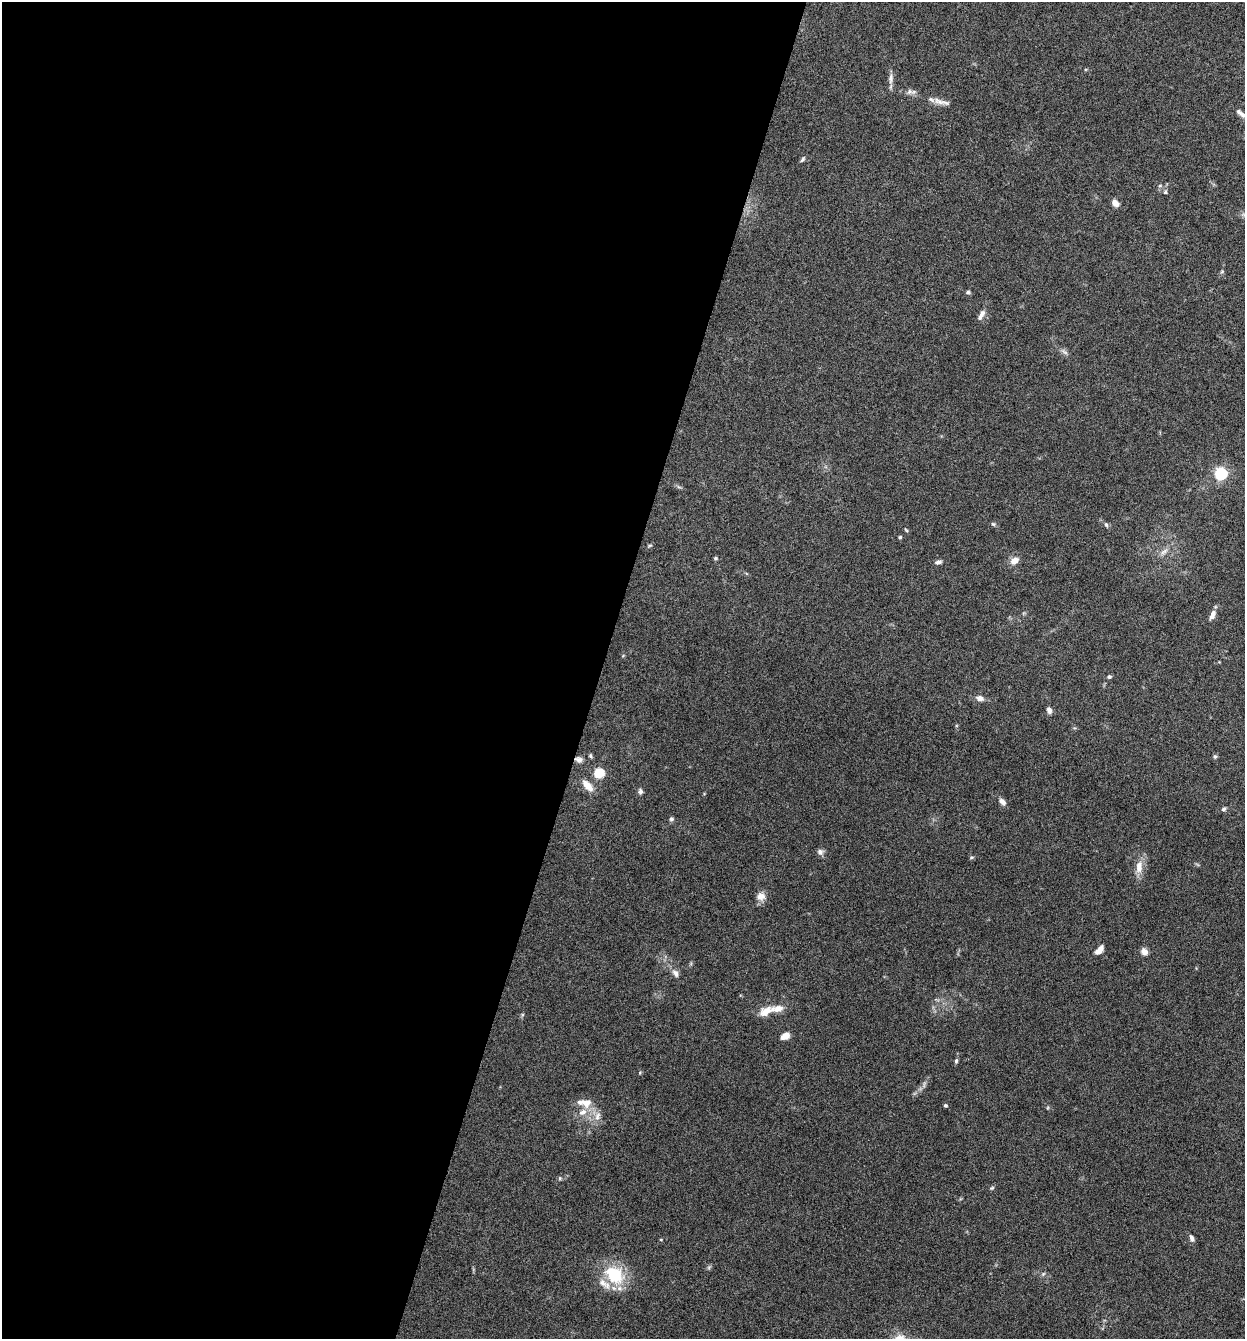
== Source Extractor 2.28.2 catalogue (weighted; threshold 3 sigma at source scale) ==
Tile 5 of 4 x 4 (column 1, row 2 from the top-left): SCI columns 130-1372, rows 2677-4013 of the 5359 x 5349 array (HDU 1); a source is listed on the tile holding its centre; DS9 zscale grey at full resolution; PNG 1247 x 1341 px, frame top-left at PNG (2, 2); no overlay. Shown black and unused: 48% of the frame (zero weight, under 4 of 8 exposures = <1% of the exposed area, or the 3 px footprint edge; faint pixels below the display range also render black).
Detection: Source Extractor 2.28.2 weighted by HDU 2 'WHT'; one run over the whole footprint, this tile lists its part. Background 0.125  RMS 0.005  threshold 0.0203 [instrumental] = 3 sigma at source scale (4.09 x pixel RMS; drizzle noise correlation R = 1.36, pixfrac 0.8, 0.05/0.05 arcsec/px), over >= 5 px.
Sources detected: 60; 2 too faint to see at this stretch — not listed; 5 inside a brighter listed object's ellipse — not listed separately; the other 53 listed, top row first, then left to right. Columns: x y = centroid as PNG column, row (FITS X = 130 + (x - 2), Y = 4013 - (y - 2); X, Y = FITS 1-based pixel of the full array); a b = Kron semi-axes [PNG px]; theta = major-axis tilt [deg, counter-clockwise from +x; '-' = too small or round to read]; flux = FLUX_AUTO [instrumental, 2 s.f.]
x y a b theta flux
891 78 13 7 87 2.3
910 91 9 8 - 1.7
941 102 26 6 -13 3.4
1242 115 10 6 -32 1.4
803 159 8 4 53 0.91
1160 186 6 4 2 0.57
1165 192 6 5 - 0.72
1115 203 9 6 -39 2.6
1244 215 10 5 0 1.6
968 292 6 4 15 0.79
981 315 15 6 60 2.3
1221 473 6 5 - 75
993 524 6 5 - 0.68
1106 525 7 5 -67 0.84
906 530 6 3 -45 0.51
900 537 4 4 - 0.62
650 545 8 3 19 0.58
1164 552 12 6 37 2.3
715 558 6 4 21 0.62
1014 561 10 7 34 3.9
938 562 8 5 16 1.4
1212 615 13 6 68 2.7
623 656 5 3 - 0.4
1109 677 5 5 - 0.82
980 698 10 7 -11 2.2
1049 710 7 6 - 1.8
591 756 6 4 -56 0.74
1215 756 6 5 - 0.74
579 759 11 7 -8 2
599 773 5 5 - 29
588 786 17 8 -48 5
640 791 7 5 87 1.3
1002 802 12 6 -44 2
1224 809 6 5 - 0.93
671 819 7 5 15 0.82
820 852 9 8 - 1.7
971 857 6 4 20 0.64
1139 867 17 9 86 5.1
761 896 11 10 - 3.6
1099 950 10 5 48 4
1144 951 8 7 - 2.6
675 973 12 7 -55 2.2
766 1011 19 11 29 5.3
785 1036 8 6 30 4.7
956 1061 6 4 81 0.85
586 1103 17 13 -8 5.7
945 1105 4 4 - 0.84
597 1116 14 7 73 3.1
560 1178 5 4 - 0.63
992 1188 6 5 - 0.65
1192 1238 9 5 -70 1.4
1043 1274 6 4 47 0.7
614 1275 26 19 -38 22
Overlapping masked pixels (flux is a lower limit): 1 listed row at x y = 579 759
Isophote crosses this tile's border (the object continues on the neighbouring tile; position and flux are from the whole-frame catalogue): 1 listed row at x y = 1244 215